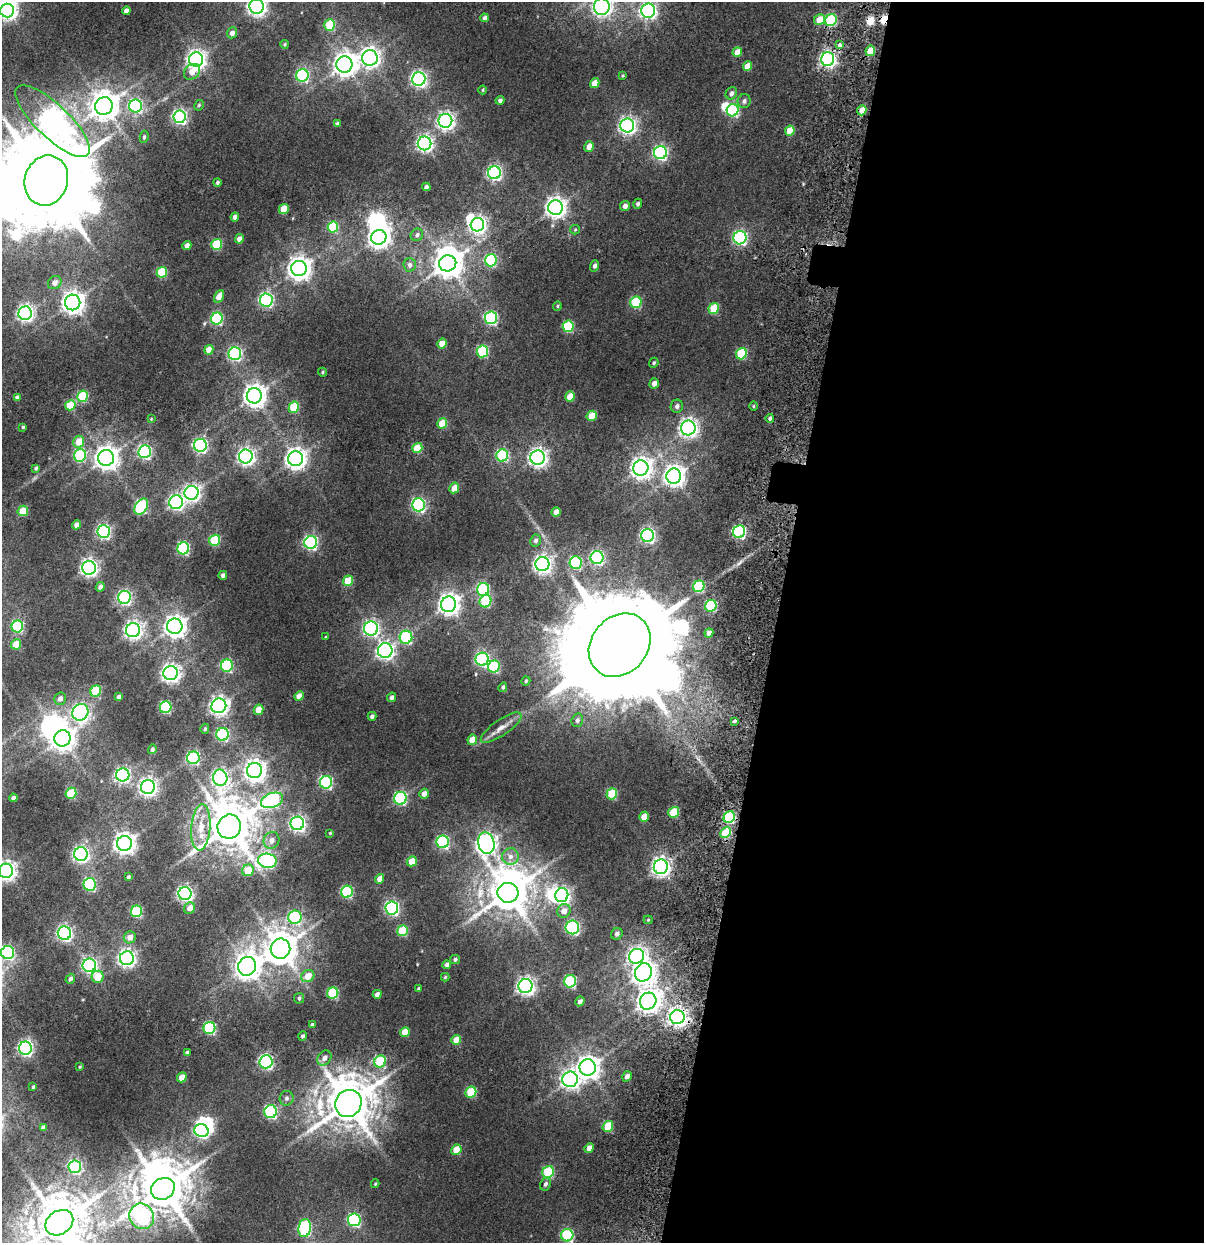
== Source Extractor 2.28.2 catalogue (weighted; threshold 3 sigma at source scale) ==
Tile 12 of 4 x 4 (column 4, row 3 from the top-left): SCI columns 3846-5047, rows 2150-3390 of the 5173 x 6321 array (HDU 1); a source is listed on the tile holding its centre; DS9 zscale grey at full resolution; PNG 1206 x 1245 px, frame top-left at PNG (2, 2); each listed source drawn as its Kron ellipse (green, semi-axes under 4 px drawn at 4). Shown black and unused: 36% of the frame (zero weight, under 2 of 5 exposures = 17% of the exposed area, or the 3 px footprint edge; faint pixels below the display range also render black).
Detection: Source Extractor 2.28.2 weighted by HDU 2 'WHT'; one run over the whole footprint, this tile lists its part. Background 0.0107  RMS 0.0055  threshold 0.0249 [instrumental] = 3 sigma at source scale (4.5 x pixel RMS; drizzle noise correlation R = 1.50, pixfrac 1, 0.0396/0.0396 arcsec/px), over >= 5 px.
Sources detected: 294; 11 inside a brighter object's white glare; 2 cosmic-ray / hot-pixel residue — neither listed nor drawn; the other 281 listed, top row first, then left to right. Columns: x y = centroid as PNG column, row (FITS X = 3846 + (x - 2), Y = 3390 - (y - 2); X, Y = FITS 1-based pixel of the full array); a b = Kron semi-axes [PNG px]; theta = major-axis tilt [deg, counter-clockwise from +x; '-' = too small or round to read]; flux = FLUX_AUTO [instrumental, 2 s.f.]
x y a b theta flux
257 6 7 7 - 240
602 7 8 8 - 200
7 10 7 7 - 260
126 11 4 4 - 2.7
648 11 7 7 - 130
485 18 4 3 - 1.5
820 20 6 5 - 9.1
831 20 6 5 - 38
330 25 6 5 - 23
232 33 5 5 - 2.5
285 44 4 4 - 0.57
840 45 4 3 - 5
870 51 5 4 - 8.8
737 52 5 4 - 6.2
370 58 8 7 - 260
196 59 7 7 - 250
828 59 7 6 - 160
344 64 8 8 - 440
747 66 5 4 - 7.2
192 72 9 7 39 4.7
302 75 6 6 - 69
623 76 3 3 - 0.52
419 79 7 6 - 150
595 83 5 4 - 5.9
483 90 4 4 - 0.52
731 93 6 5 - 1.9
500 100 4 4 - 1.5
744 101 7 6 - 1.5
199 105 5 4 - 0.68
104 106 9 8 - 760
136 106 6 6 - 64
733 110 6 6 - 61
862 110 5 4 - 5.7
180 117 6 6 - 110
53 121 49 16 -44 490
445 121 7 7 - 180
337 124 4 4 - 1.2
627 126 7 7 - 180
790 131 5 4 - 10
144 137 6 4 81 0.82
425 143 7 6 - 150
589 146 5 4 - 4
660 153 6 6 - 92
494 173 6 6 - 120
46 180 25 21 74 10000
217 182 4 4 - 0.9
426 187 4 4 - 1.6
638 204 5 4 - 1.1
625 206 5 5 - 2.2
555 208 7 7 - 300
284 209 5 4 - 11
235 217 4 4 - 2.2
477 225 7 6 - 170
333 227 5 5 - 27
575 230 5 4 - 0.6
417 235 7 6 - 1.5
379 237 8 7 - 330
740 238 7 6 - 94
239 239 5 4 - 3.7
217 244 5 5 - 25
187 245 4 4 - 2.9
491 260 6 6 - 46
448 263 9 8 - 790
410 265 7 6 - 1.6
594 266 6 4 71 1.6
299 268 8 7 - 420
162 272 5 5 - 26
55 283 7 6 - 3.2
219 296 7 4 60 5.2
266 300 6 6 - 85
73 302 8 7 - 400
636 302 6 5 - 33
557 306 5 4 - 0.57
714 308 5 5 - 19
25 313 7 6 - 160
217 318 6 6 - 53
491 318 6 6 - 67
568 326 6 5 - 32
442 344 5 4 - 6.7
209 350 5 4 - 5.7
482 351 6 5 - 38
235 354 6 6 - 80
741 354 6 5 - 27
654 363 5 4 - 0.79
323 372 4 4 - 0.58
654 383 5 4 - 3
82 396 6 5 - 33
254 396 7 7 - 420
570 396 5 4 - 9.1
17 397 4 4 - 1.6
70 405 5 5 - 15
677 406 6 6 - 1.7
753 406 5 3 - 0.49
294 407 6 5 - 22
592 416 5 5 - 11
770 418 4 4 - 1.2
151 419 4 4 - 0.39
442 423 5 5 - 12
23 427 3 3 - 0.54
688 428 7 7 - 230
79 442 6 5 - 8.7
200 445 6 6 - 110
417 448 5 5 - 15
145 452 6 6 - 87
80 455 6 6 - 46
502 455 6 6 - 45
246 457 7 7 - 180
106 458 8 8 - 460
538 458 7 7 - 220
296 459 7 7 - 330
36 468 4 3 - 0.76
641 468 8 7 - 340
674 476 7 7 - 320
454 488 5 4 - 6.1
192 493 7 7 - 180
176 502 7 7 - 130
418 505 6 6 - 96
141 507 9 6 57 53
23 511 5 5 - 16
556 512 5 4 - 3.6
76 525 4 4 - 2.5
104 532 6 6 - 100
739 532 6 6 - 78
647 536 6 6 - 110
215 540 6 5 - 30
536 541 6 5 - 1.4
311 542 6 6 - 95
183 548 6 6 - 55
597 558 6 6 - 97
576 563 6 6 - 44
542 564 7 7 - 230
89 568 7 7 - 190
223 575 4 4 - 1.4
348 581 5 5 - 13
699 586 6 5 - 37
100 587 5 4 - 1.9
483 589 6 6 - 51
124 597 6 6 - 100
485 601 6 6 - 31
449 604 8 7 - 350
711 606 6 5 - 35
17 626 6 5 - 44
175 626 7 7 - 360
371 628 7 7 - 130
133 630 7 7 - 210
709 633 4 4 - 2.9
326 637 4 3 - 0.43
406 637 6 6 - 52
16 644 5 4 - 12
620 645 34 28 49 19000
385 651 7 7 - 190
482 659 6 6 - 100
227 666 6 6 - 53
494 667 6 6 - 37
171 673 7 7 - 230
526 681 5 4 - 0.7
503 687 5 4 - 0.87
96 691 6 5 - 20
299 696 5 4 - 4
119 697 4 4 - 1.6
392 697 5 4 - 1.6
60 699 6 5 - 2.2
219 706 7 7 - 230
166 707 6 5 - 43
258 710 5 4 - 7.4
80 712 8 7 - 160
372 716 4 3 - 1.1
577 720 7 5 72 1.3
734 721 4 3 - 5.5
501 728 24 8 34 4.8
205 729 5 4 - 0.78
222 734 6 6 - 62
62 738 8 8 - 480
472 740 5 4 - 6.4
152 749 5 4 - 1.1
193 758 6 6 - 77
254 770 7 7 - 350
123 775 7 6 - 140
220 778 8 7 - 170
326 782 6 6 - 74
148 787 7 7 - 200
71 793 5 5 - 27
424 794 5 4 - 2.8
612 794 6 5 - 21
13 798 4 3 - 1.2
400 798 6 6 - 60
272 800 11 7 20 74
674 812 6 5 - 18
644 817 5 4 - 6.3
729 817 6 5 - 37
297 823 7 6 - 140
201 827 23 9 86 8.2
229 827 12 11 - 2100
330 833 3 3 - 0.42
726 833 6 5 - 21
272 840 8 7 - 2.6
443 842 6 6 - 64
124 843 7 7 - 340
486 843 11 8 -77 280
81 854 7 7 - 140
510 856 8 8 - 2.6
267 861 9 7 -6 110
412 861 5 4 - 9.7
661 867 7 7 - 250
248 870 6 5 - 10
6 871 7 7 - 250
128 877 4 3 - 0.83
380 879 5 4 - 3.8
90 884 6 6 - 59
347 892 6 5 - 43
508 893 10 10 - 1500
185 894 6 6 - 150
562 895 7 6 - 140
190 908 6 5 - 3.7
392 908 6 6 - 100
137 911 6 5 - 39
564 911 7 6 - 4
295 917 7 6 - 57
648 920 4 4 - 0.53
572 927 7 6 - 75
402 931 5 5 - 22
64 933 7 6 - 140
617 934 6 5 - 1.6
130 937 6 6 - 3.1
280 949 10 10 - 1100
8 952 6 6 - 77
636 956 8 7 - 210
127 958 7 7 - 210
455 959 5 4 - 1
89 965 7 6 - 130
447 965 4 4 - 1.4
247 966 9 9 - 510
643 972 9 8 - 360
308 976 7 5 33 7.8
98 977 6 6 - 9.1
445 977 4 4 - 0.55
70 979 5 4 - 1.2
570 981 6 6 - 48
525 986 7 7 - 210
418 989 4 3 - 0.71
333 993 6 5 - 33
377 994 4 4 - 2.2
299 998 5 5 - 0.9
580 1001 5 4 - 2.2
648 1001 8 8 - 450
677 1017 7 7 - 270
312 1025 4 3 - 1.2
209 1028 6 6 - 53
405 1032 5 4 - 7.6
303 1036 4 4 - 1.1
456 1040 5 4 - 6.4
25 1048 6 6 - 130
187 1053 4 4 - 1.4
324 1058 8 6 52 2.6
380 1061 6 5 - 29
266 1062 7 6 - 110
80 1067 3 2 - 0.38
588 1067 8 8 - 400
627 1076 5 4 - 2.4
182 1077 5 4 - 6.9
570 1079 8 7 - 230
33 1087 3 3 - 0.61
471 1092 6 5 - 21
287 1098 7 7 - 1.6
348 1103 14 13 - 2200
271 1112 6 6 - 69
608 1126 6 5 - 17
43 1127 4 3 - 1.1
201 1131 7 6 - 100
589 1148 5 4 - 3.7
456 1150 5 4 - 9.9
75 1167 6 6 - 66
548 1172 6 5 - 33
375 1184 4 3 - 0.56
545 1184 6 5 - 1.3
163 1189 12 10 29 2200
142 1216 13 12 - 110
354 1220 6 6 - 64
59 1223 15 11 34 2100
305 1228 9 6 81 62
567 1235 6 6 - 50
Overlapping masked pixels (flux is a lower limit): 3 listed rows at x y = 828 59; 729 817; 677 1017
Isophote crosses this tile's border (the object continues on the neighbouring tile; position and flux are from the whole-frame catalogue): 8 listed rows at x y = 257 6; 602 7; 7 10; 648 11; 46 180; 6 871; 8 952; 59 1223